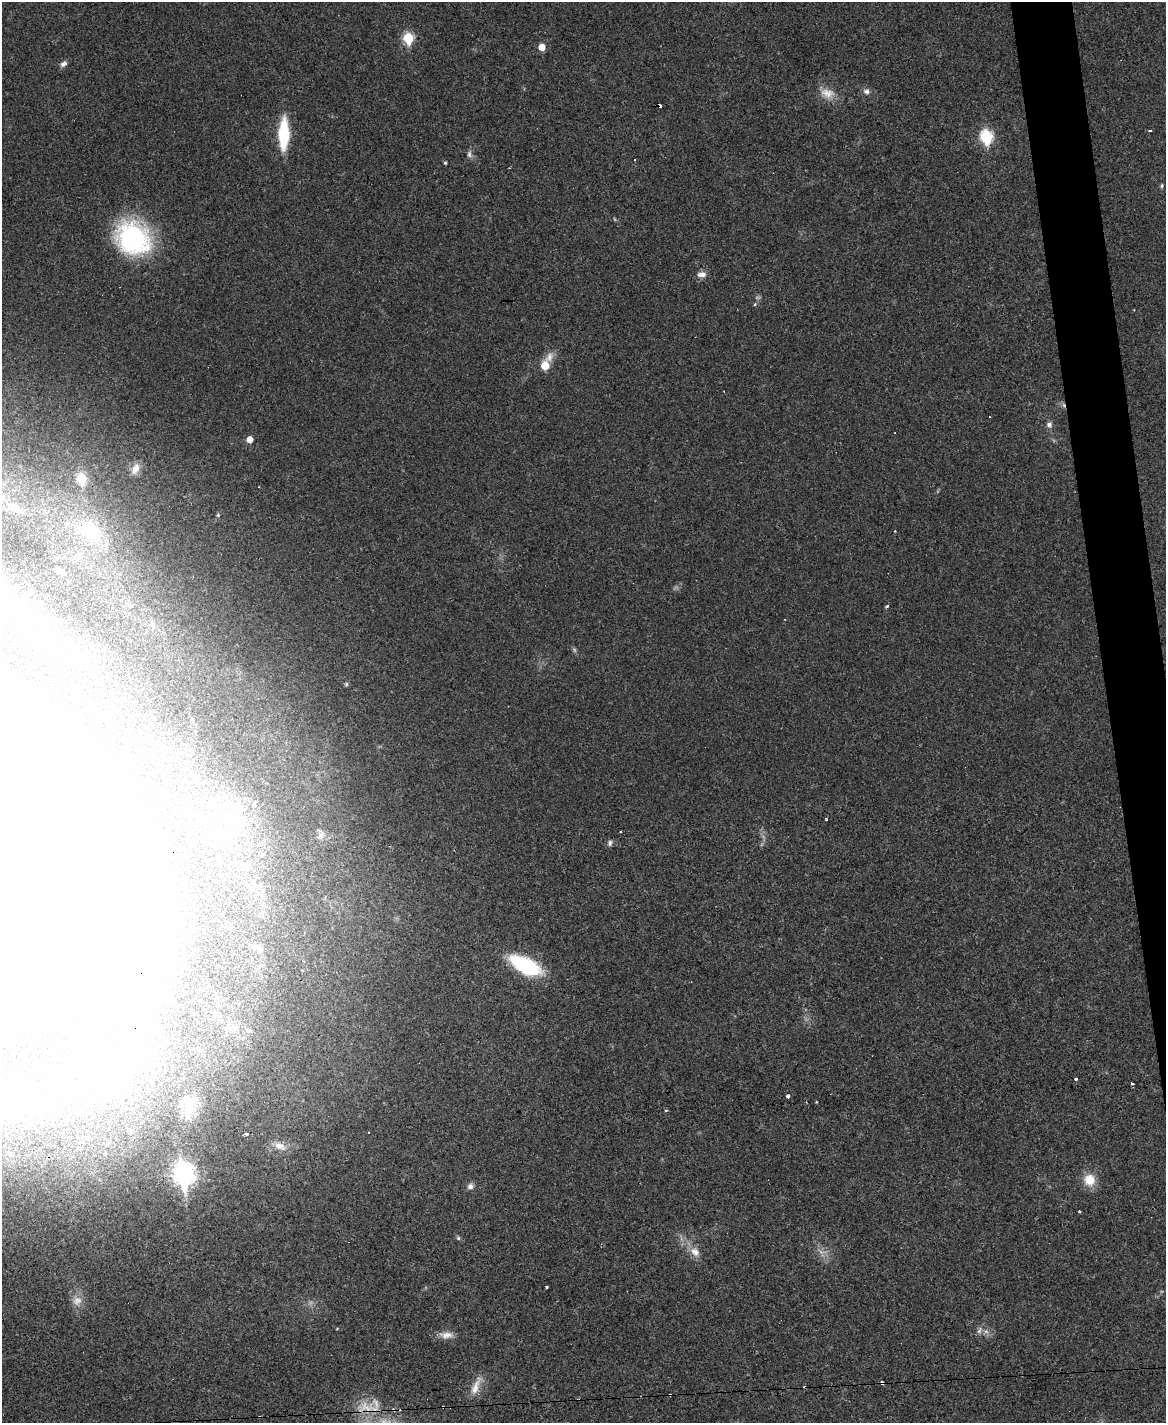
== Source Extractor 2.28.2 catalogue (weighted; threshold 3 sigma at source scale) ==
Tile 6 of 4 x 3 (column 2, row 2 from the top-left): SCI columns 1165-2328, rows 1663-3083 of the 4656 x 4633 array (HDU 1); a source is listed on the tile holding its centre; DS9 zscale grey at full resolution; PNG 1168 x 1425 px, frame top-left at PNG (2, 2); no overlay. Shown black and unused: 3% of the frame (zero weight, under 3 of 4 exposures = <1% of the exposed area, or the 3 px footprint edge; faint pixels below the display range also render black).
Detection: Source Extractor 2.28.2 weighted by HDU 2 'WHT'; one run over the whole footprint, this tile lists its part. Background 0.0392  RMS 0.0044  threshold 0.0196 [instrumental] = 3 sigma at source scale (4.5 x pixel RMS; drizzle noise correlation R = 1.50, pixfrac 1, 0.05/0.05 arcsec/px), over >= 5 px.
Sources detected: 92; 4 too faint to see at this stretch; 15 inside a brighter object's white glare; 7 cosmic-ray / hot-pixel residue — not listed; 1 inside a brighter listed object's ellipse — not listed separately; the other 65 listed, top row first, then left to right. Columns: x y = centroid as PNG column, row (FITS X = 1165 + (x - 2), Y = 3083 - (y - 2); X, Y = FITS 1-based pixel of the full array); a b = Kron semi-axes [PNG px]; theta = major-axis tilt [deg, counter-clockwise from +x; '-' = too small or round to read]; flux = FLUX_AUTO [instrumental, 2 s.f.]
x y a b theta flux
408 38 6 5 - 27
542 47 5 5 - 5.6
63 64 9 6 37 1.9
866 91 8 7 - 1.7
827 93 21 13 -13 5.9
660 105 4 3 - 2.4
1150 131 3 3 - 0.79
284 134 27 9 89 27
986 136 7 7 - 45
469 154 10 6 -86 1.5
635 160 2 2 - 0.4
445 163 4 3 - 0.62
1162 186 6 4 71 0.66
133 238 40 34 -37 62
702 274 11 7 1 2.5
755 304 6 3 71 0.5
549 357 15 10 60 3.7
545 365 6 6 - 11
1049 424 7 7 - 1.7
250 439 5 5 - 4.1
135 469 16 9 63 3.9
82 478 6 5 - 23
15 508 13 9 -37 3.1
218 515 5 5 - 0.62
89 531 41 29 -34 32
61 572 11 7 -17 2.3
887 606 3 3 - 1.4
152 625 7 5 -46 1
86 658 6 6 - 1.3
346 684 6 5 - 0.61
195 776 7 6 - 1.3
213 816 8 5 -20 1.4
826 819 3 3 - 0.87
236 825 22 15 26 13
620 832 3 2 - 0.47
321 836 12 7 59 2.1
610 843 8 6 73 1.2
263 853 5 5 - 1
10 906 80 60 70 380
255 947 12 8 -31 2.4
525 966 29 13 -27 39
235 1028 9 7 -14 2
1076 1079 3 3 - 1.2
788 1096 3 3 - 1.8
816 1102 2 2 - 0.41
188 1105 37 26 88 18
666 1111 4 3 - 0.46
369 1132 2 2 - 0.38
246 1134 5 3 - 2.7
280 1146 17 10 -22 4.2
184 1174 10 8 -83 260
1090 1180 13 12 - 8.4
470 1186 8 7 - 1.9
1080 1211 3 2 - 0.53
458 1238 6 5 - 0.77
695 1252 15 10 -47 4.3
547 1287 3 3 - 1
77 1301 14 13 - 4.2
979 1330 12 6 72 1.6
986 1331 7 4 -1 1.2
446 1335 19 9 0 3.7
882 1383 4 3 - 1.1
476 1386 29 9 67 5.3
670 1395 4 2 - 0.67
366 1408 30 17 -4 13
Overlapping masked pixels (flux is a lower limit): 4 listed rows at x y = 660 105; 882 1383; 670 1395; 366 1408
Isophote crosses this tile's border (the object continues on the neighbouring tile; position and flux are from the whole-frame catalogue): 1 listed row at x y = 10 906